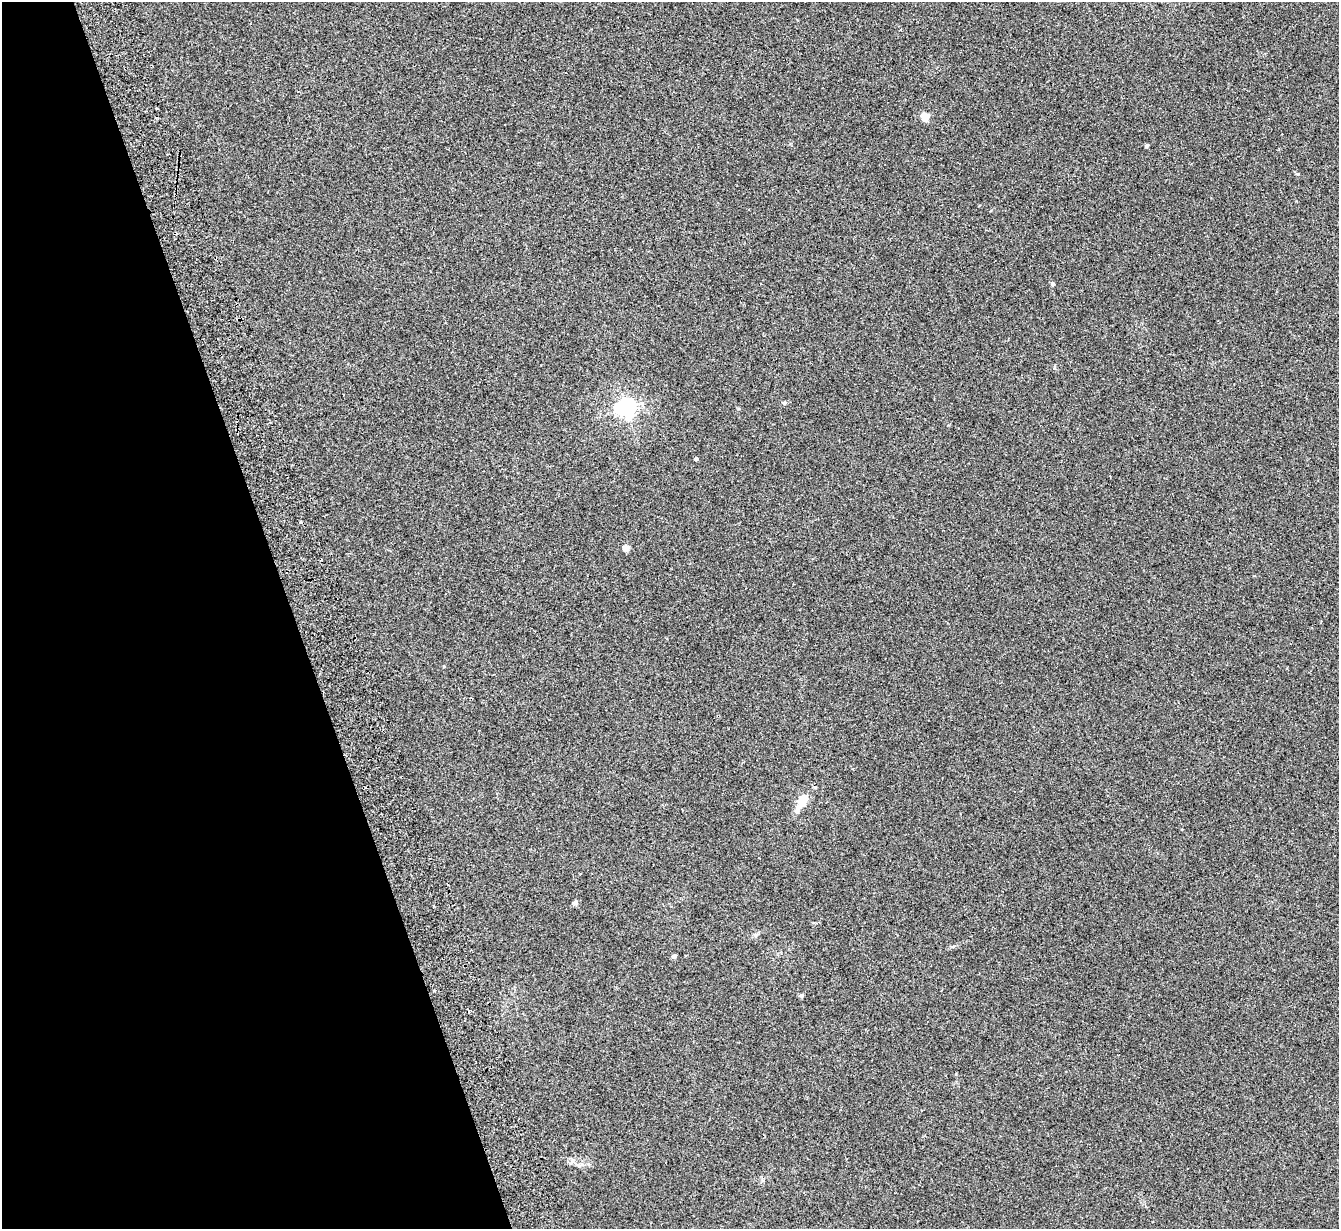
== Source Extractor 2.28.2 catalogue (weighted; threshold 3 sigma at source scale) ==
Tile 5 of 4 x 4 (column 1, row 2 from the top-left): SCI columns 57-1393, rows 2626-3852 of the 5459 x 5375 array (HDU 1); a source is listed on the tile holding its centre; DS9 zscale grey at full resolution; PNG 1341 x 1231 px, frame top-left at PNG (2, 2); no overlay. Shown black and unused: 22% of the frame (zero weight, under 2 of 3 exposures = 3% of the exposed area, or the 3 px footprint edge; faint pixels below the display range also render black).
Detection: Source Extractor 2.28.2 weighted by HDU 2 'WHT'; one run over the whole footprint, this tile lists its part. Background 0.0807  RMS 0.0082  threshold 0.037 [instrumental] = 3 sigma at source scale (4.5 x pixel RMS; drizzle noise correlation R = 1.50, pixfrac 1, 0.05/0.05 arcsec/px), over >= 5 px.
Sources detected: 14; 1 inside a brighter listed object's ellipse — not listed separately; the other 13 listed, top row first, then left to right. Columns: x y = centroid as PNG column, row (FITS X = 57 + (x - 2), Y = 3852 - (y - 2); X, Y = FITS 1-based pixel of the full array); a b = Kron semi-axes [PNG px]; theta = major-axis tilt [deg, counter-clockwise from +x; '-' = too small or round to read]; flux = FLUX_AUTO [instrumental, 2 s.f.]
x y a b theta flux
925 117 5 5 - 31
1147 146 4 3 - 2.2
1053 284 4 4 - 2.2
784 403 5 4 - 1.8
626 408 6 6 - 360
696 459 3 3 - 4
626 548 4 4 - 13
802 800 11 7 60 17
575 902 6 5 - 1.5
755 935 6 5 - 1.5
674 956 4 4 - 2.9
434 990 3 3 - 1.1
801 995 6 4 0 1.1
Unlisted compact peaks at least as high as the median listed source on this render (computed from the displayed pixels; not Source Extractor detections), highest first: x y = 1298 174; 579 1166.